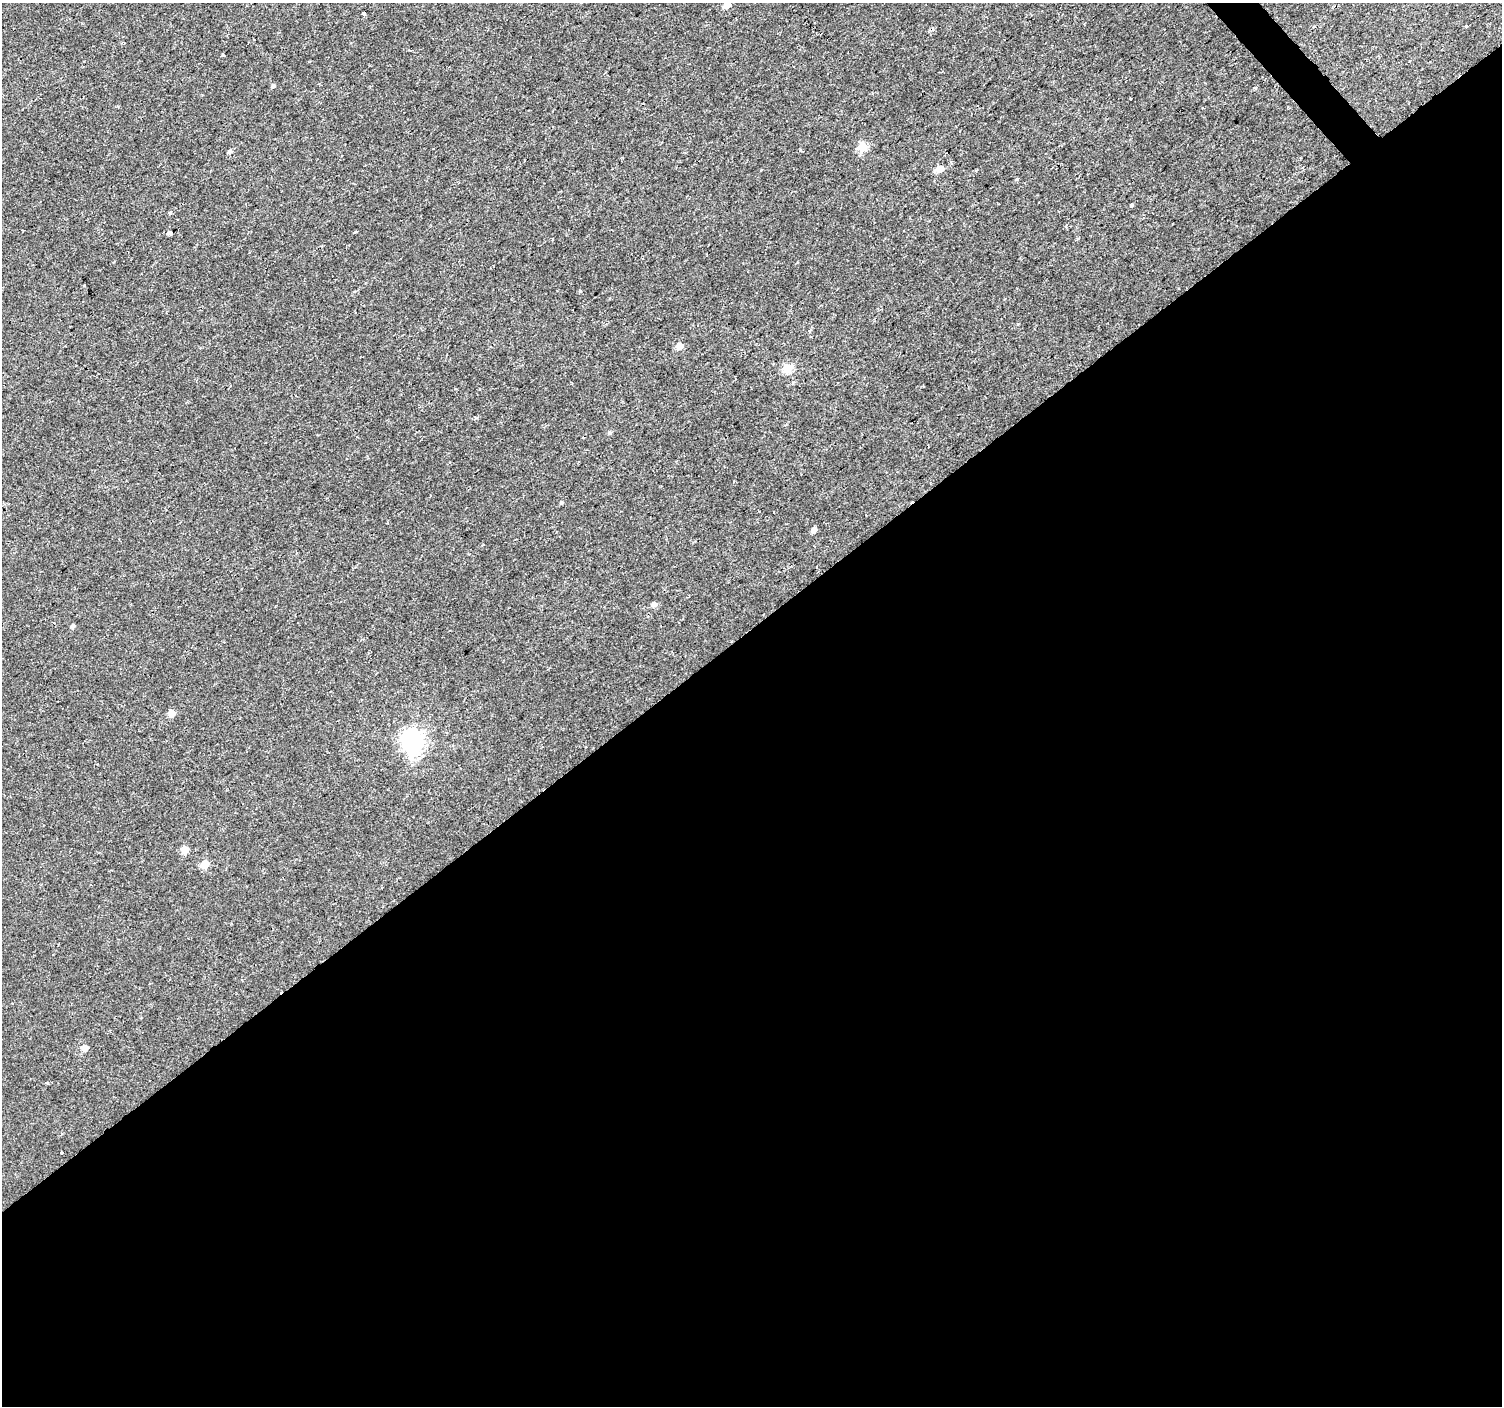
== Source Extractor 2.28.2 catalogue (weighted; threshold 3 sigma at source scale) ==
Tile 15 of 4 x 4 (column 3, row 4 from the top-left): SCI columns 3008-4507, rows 207-1610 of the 6008 x 5965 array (HDU 1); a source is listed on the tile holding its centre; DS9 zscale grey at full resolution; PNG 1504 x 1408 px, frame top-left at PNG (2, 3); no overlay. Shown black and unused: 56% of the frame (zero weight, under 2 of 3 exposures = <1% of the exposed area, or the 3 px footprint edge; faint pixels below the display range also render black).
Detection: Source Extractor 2.28.2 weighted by HDU 2 'WHT'; one run over the whole footprint, this tile lists its part. Background 0.00282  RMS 0.0023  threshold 0.0105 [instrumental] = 3 sigma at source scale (4.5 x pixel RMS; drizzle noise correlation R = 1.50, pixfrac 1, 0.0396/0.0396 arcsec/px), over >= 5 px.
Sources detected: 31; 3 cosmic-ray / hot-pixel residue — not listed; the other 28 listed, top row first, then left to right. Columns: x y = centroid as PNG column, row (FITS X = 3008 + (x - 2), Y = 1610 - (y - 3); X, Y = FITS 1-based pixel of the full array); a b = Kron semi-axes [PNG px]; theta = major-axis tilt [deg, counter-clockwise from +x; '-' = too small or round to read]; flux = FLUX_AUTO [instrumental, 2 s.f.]
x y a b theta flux
727 5 5 5 - 2.4
1466 26 4 3 - 0.64
1378 56 3 3 - 0.24
273 86 5 4 - 0.59
1131 98 3 2 - 0.26
862 147 5 5 - 11
800 150 3 3 - 0.31
230 151 6 5 - 0.52
940 169 5 5 - 4.4
1017 179 4 3 - 0.34
1131 205 3 3 - 0.62
170 213 3 3 - 1.2
170 233 4 3 - 3
580 291 4 4 - 0.24
679 346 5 5 - 3.6
787 368 5 5 - 12
609 433 5 5 - 0.35
561 502 5 4 - 0.35
814 530 5 4 - 1.7
817 566 3 2 - 0.24
653 604 6 5 - 0.91
72 626 5 4 - 0.57
171 713 5 5 - 3.6
413 740 9 7 87 150
184 850 5 5 - 4.4
204 864 5 5 - 6.4
85 1048 5 5 - 2.4
47 1083 3 3 - 0.31
Isophote crosses this tile's border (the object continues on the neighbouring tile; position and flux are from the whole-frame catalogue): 1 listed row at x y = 727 5
Unlisted compact peaks at least as high as the median listed source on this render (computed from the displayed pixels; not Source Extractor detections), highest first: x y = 355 232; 61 1153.